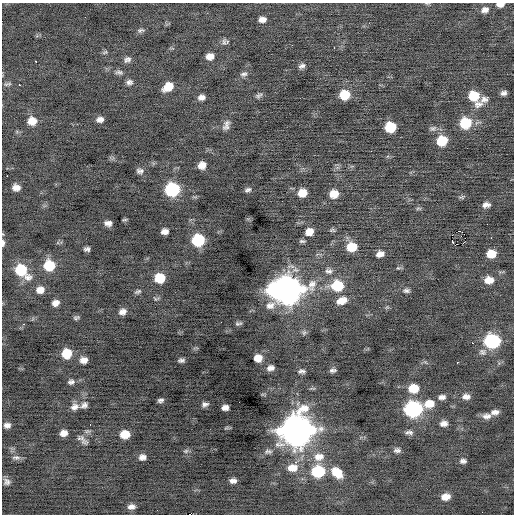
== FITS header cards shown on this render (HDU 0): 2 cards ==
NAXIS1  =                  512 / Axis length
NAXIS2  =                  512 / Axis length

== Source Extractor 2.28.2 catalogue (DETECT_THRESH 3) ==
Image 512 x 512 px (HDU 0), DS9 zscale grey, 1 PNG px = 1 image px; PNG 516 x 516 px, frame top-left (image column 1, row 512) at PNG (2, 3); no overlay
Background -0.0935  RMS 0.83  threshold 2.5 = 3 sigma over >= 5 px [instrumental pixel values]
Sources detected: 130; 1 with non-positive FLUX_AUTO (blend fragments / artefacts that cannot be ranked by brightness) is not listed; the other 129 listed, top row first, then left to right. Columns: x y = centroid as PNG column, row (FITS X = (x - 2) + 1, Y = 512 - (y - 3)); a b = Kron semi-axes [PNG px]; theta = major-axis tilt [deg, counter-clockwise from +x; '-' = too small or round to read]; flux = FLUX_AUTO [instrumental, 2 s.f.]
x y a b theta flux
427 4 6 4 -1 69
500 4 8 4 1 360
485 10 10 8 15 290
85 17 2 2 - 200
262 19 8 6 5 310
140 30 9 5 14 130
224 42 9 7 85 170
292 45 3 2 - 76
334 48 2 2 - 410
105 52 8 5 19 92
210 56 8 6 12 410
127 59 9 7 25 200
35 61 3 3 - 230
302 66 9 6 26 180
119 72 11 6 -7 170
244 74 9 6 14 170
129 82 8 6 7 190
7 84 10 4 10 120
19 85 2 2 - 48
168 87 10 7 33 820
504 93 5 4 - 180
344 95 8 8 - 1500
259 96 9 6 33 140
474 96 9 8 - 1500
201 97 7 5 15 270
484 99 10 8 14 240
478 104 13 9 20 350
100 119 7 6 - 250
32 121 9 8 - 640
465 123 10 9 - 2300
226 125 14 8 69 280
390 127 8 8 - 2100
433 128 10 7 12 180
442 141 9 8 - 1700
202 165 7 6 - 460
140 171 9 7 -1 190
7 176 2 2 - 410
16 187 7 6 - 370
172 190 9 9 - 5900
248 190 7 4 21 140
302 193 8 7 - 710
334 194 9 8 - 680
462 197 8 5 23 92
486 205 8 5 14 270
418 208 8 4 0 81
124 220 6 3 1 69
108 223 7 5 -3 260
487 224 2 2 - 53
332 230 7 4 -9 93
165 231 7 5 5 300
459 231 4 2 - 2400
309 232 8 7 - 520
461 236 3 2 - 52
491 238 2 2 - 340
198 240 9 8 - 3700
302 241 8 4 -4 110
3 243 7 3 90 170
463 243 3 2 - 36
352 247 9 8 - 1300
87 249 6 4 3 160
380 254 8 6 17 330
491 254 8 7 - 900
49 265 9 9 - 1800
398 268 7 4 -13 79
21 270 13 9 -43 2600
329 271 9 7 -7 210
160 278 8 8 - 1400
489 280 9 7 0 590
337 286 11 9 1 2100
40 290 9 7 13 430
275 290 10 8 3 5000
287 290 13 11 4 64000
406 291 9 5 5 150
138 292 9 5 21 120
341 301 12 8 19 570
55 303 7 5 24 320
270 305 13 10 20 390
123 312 7 6 - 290
76 317 7 4 15 110
23 324 4 4 - 57
238 324 8 4 6 120
304 333 7 5 69 120
492 341 10 8 -1 7200
472 343 2 2 - 410
482 352 11 9 -27 240
67 353 8 8 - 1400
258 358 7 7 - 640
84 360 7 6 - 370
181 360 6 4 2 150
457 362 2 2 - 290
270 368 8 6 8 280
333 370 7 5 7 150
301 371 8 5 -1 160
71 382 8 6 14 160
413 388 10 8 2 1200
442 397 8 5 6 220
466 397 9 7 0 310
160 400 6 4 8 140
205 404 7 5 18 180
429 404 11 8 12 800
84 405 9 7 29 210
75 407 10 8 26 330
225 407 7 5 3 270
413 409 10 9 - 11000
495 412 10 6 6 260
487 416 12 7 6 320
444 424 8 6 6 280
7 425 8 6 6 250
297 430 14 12 22 96000
87 431 8 6 2 130
409 432 10 6 -2 190
64 433 7 5 15 360
125 434 8 7 - 820
83 440 13 5 -41 240
397 450 8 6 -1 170
186 451 7 5 21 120
268 451 11 6 1 170
16 457 12 6 -2 210
142 457 7 6 - 270
319 457 15 12 9 710
463 461 6 5 - 170
296 462 6 5 - 150
292 468 12 8 5 730
318 471 10 8 3 3400
337 472 13 9 -40 1100
233 481 7 5 0 240
7 482 8 8 - 220
446 497 8 6 8 510
131 507 9 6 -1 270
At the frame edge (FLAGS 8, measured only in part): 3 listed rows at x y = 427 4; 500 4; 3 243
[1 non-positive-flux detection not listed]